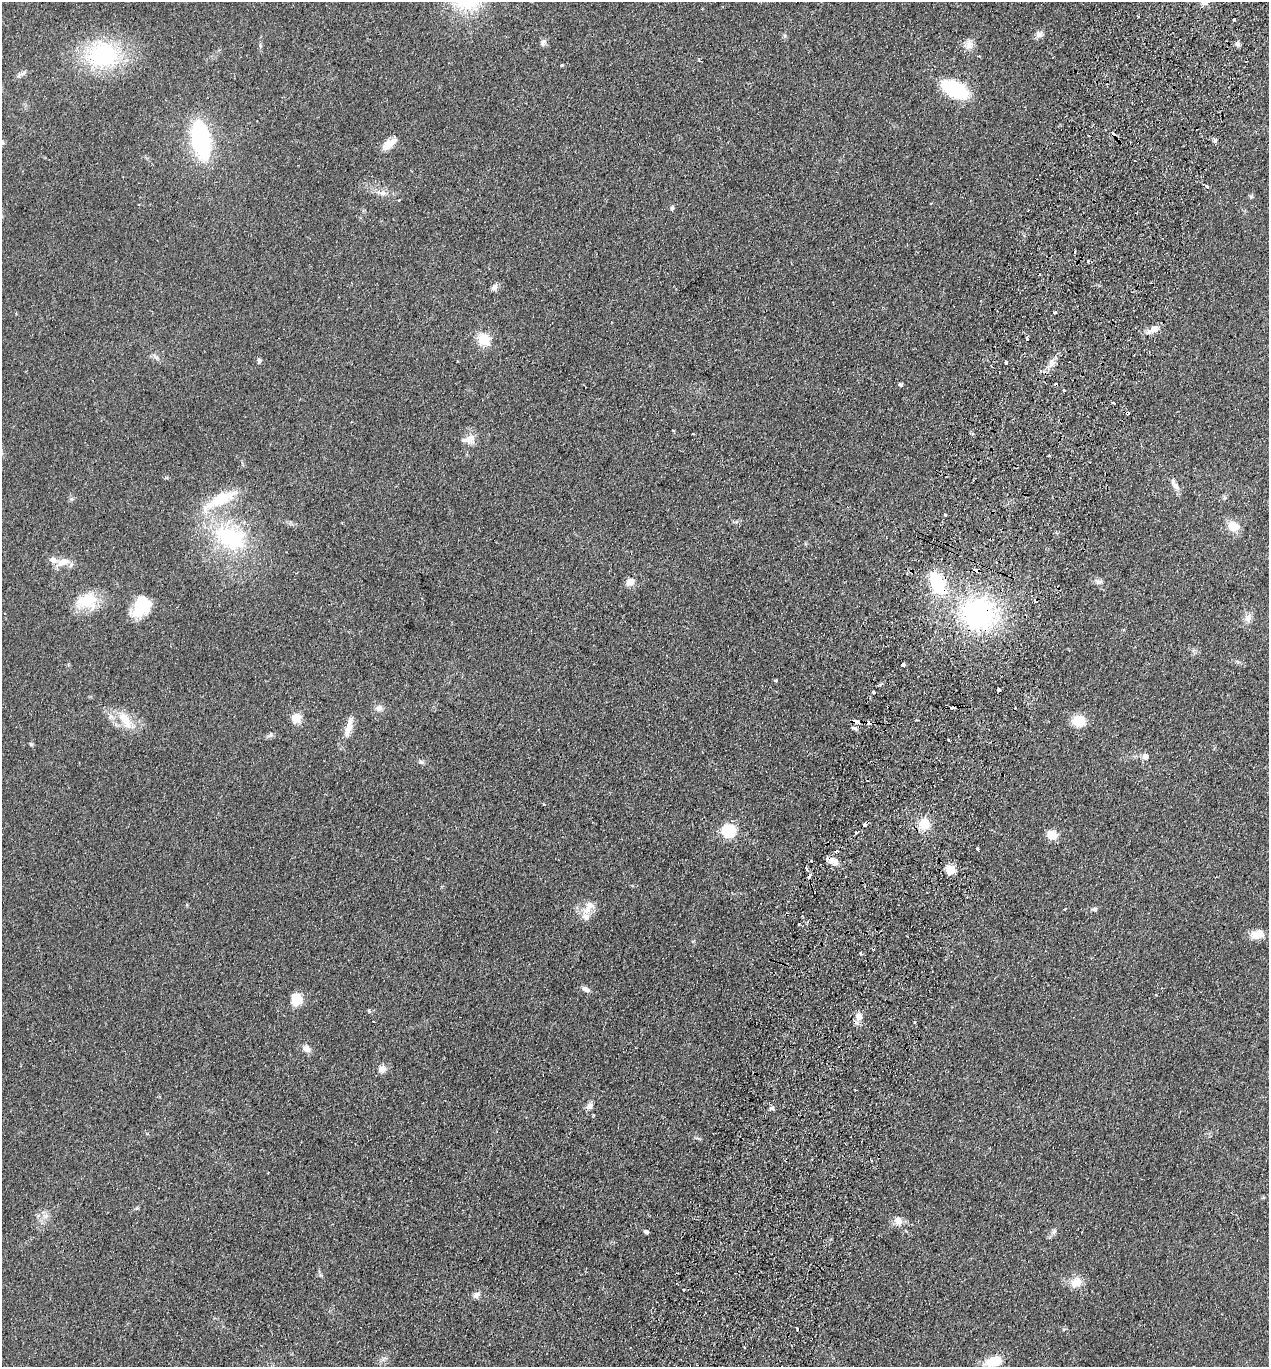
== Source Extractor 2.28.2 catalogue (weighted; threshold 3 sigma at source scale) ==
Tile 10 of 4 x 4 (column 2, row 3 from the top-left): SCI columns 1592-2858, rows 1390-2754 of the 5586 x 5508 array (HDU 1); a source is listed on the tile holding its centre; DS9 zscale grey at full resolution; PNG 1271 x 1369 px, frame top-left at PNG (2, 2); no overlay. Shown black and unused: <1% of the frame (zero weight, under 2 of 3 exposures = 3% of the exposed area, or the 3 px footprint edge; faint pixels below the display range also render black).
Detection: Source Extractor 2.28.2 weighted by HDU 2 'WHT'; one run over the whole footprint, this tile lists its part. Background 0.0768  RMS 0.0083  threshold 0.0373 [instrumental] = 3 sigma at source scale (4.5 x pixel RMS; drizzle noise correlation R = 1.50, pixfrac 1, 0.05/0.05 arcsec/px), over >= 5 px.
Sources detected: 121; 1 inside a brighter object's white glare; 19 cosmic-ray / hot-pixel residue — not listed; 4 inside a brighter listed object's ellipse — not listed separately; the other 97 listed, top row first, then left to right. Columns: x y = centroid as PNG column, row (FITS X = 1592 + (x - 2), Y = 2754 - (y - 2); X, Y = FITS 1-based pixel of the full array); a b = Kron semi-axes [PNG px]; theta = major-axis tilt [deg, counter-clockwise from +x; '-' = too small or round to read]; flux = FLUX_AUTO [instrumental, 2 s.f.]
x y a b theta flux
1234 19 3 3 - 2.2
1039 35 10 8 29 3.5
543 42 10 7 61 2.7
1238 44 6 6 - 2.3
969 45 14 12 80 6.4
103 55 35 29 2 82
979 56 2 2 - 0.61
562 66 3 3 - 2.3
23 73 10 5 36 2.3
954 89 20 11 -26 75
1113 134 4 3 - 5.6
200 140 32 15 -80 110
1215 140 5 5 - 1.4
2 143 6 5 - 1.4
388 144 18 9 37 9.5
1135 161 2 2 - 0.73
382 193 10 6 15 3.5
1251 196 5 5 - 1.2
672 208 7 5 78 1.4
494 287 9 7 37 3.2
1056 312 3 3 - 3.1
1154 330 15 8 23 7
484 339 16 14 -50 15
156 357 7 4 -19 1.8
259 361 7 5 84 1.6
1006 362 3 3 - 6.2
1051 364 11 6 51 4.8
1040 371 4 3 - 0.96
901 385 4 4 - 1.7
1064 390 3 3 - 0.84
1113 403 4 3 - 0.86
1127 413 4 3 - 5
673 430 3 2 - 0.92
469 439 20 11 13 7.6
1049 456 3 3 - 2
1175 486 16 6 -50 4.6
1233 526 14 12 -23 11
230 537 52 35 -28 87
63 562 20 9 19 9.1
977 570 6 4 -7 5
630 582 11 8 40 5.4
1098 582 10 7 -7 3
937 583 19 11 -63 49
87 601 29 21 15 25
139 606 31 14 83 22
978 614 28 28 - 150
1248 618 13 7 68 4.7
903 664 3 3 - 18
775 681 4 3 - 2.9
873 692 3 3 - 2.1
952 707 5 3 - 6.8
379 708 10 9 - 3.9
296 718 5 5 - 34
125 720 27 12 -56 17
856 721 6 3 -21 6.4
1079 721 15 12 -12 16
348 728 25 9 69 11
854 728 11 3 -22 1.6
270 735 6 5 - 1.7
949 740 3 2 - 1.7
31 744 5 5 - 1.1
1146 757 8 7 - 4.5
421 762 7 5 -22 1.7
925 825 13 9 -82 17
728 831 6 6 - 100
856 833 3 3 - 3.1
1052 835 12 9 -21 9.4
977 848 3 3 - 2.6
836 851 3 3 - 2.9
832 860 18 6 -24 6
806 868 3 3 - 5.8
951 870 5 5 - 36
810 875 5 3 - 12
589 907 22 10 62 10
1065 909 3 3 - 1.2
1095 909 7 5 14 1.8
799 924 3 3 - 2.1
1256 935 17 11 0 7.9
861 953 3 3 - 5.7
585 989 9 5 -26 3.7
296 999 11 9 90 17
369 1011 6 4 -46 0.92
859 1016 10 9 - 5.8
306 1049 11 8 -31 4.9
382 1069 10 9 - 5.1
589 1106 9 8 - 3.4
771 1108 6 5 - 1.9
268 1173 2 2 - 0.59
137 1208 6 4 46 1.1
46 1216 7 4 -72 2.4
898 1221 11 10 - 6.4
1054 1231 8 6 57 2.5
646 1232 4 4 - 2.8
1076 1282 14 11 38 11
476 1295 8 7 - 3.1
744 1347 3 2 - 1
993 1361 17 10 17 20
Overlapping masked pixels (flux is a lower limit): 9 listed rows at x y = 1113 134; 1127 413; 977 570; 937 583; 978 614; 952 707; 856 721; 832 860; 810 875
Isophote crosses this tile's border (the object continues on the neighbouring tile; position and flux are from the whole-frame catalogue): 2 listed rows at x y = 2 143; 993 1361